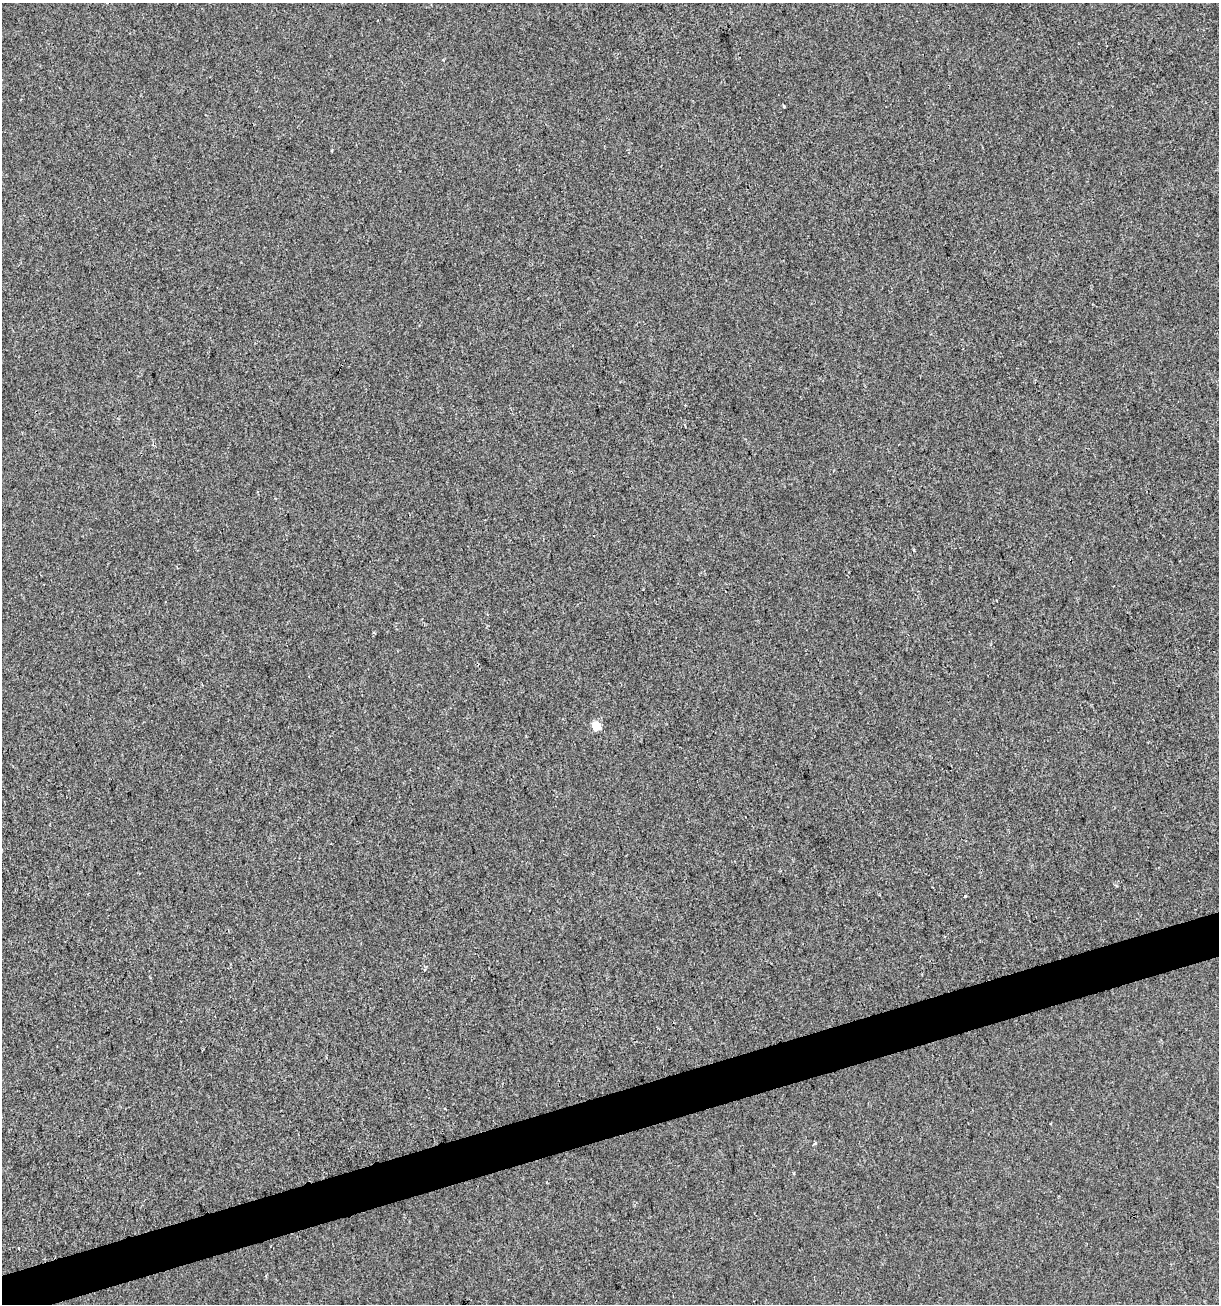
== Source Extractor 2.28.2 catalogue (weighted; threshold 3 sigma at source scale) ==
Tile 7 of 4 x 4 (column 3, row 2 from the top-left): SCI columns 2535-3751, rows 2607-3908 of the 5017 x 5211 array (HDU 1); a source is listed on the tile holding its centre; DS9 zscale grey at full resolution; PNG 1221 x 1306 px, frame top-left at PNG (2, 3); no overlay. Shown black and unused: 3% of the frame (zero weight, under 2 of 3 exposures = <1% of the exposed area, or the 3 px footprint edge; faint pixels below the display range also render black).
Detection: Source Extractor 2.28.2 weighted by HDU 2 'WHT'; one run over the whole footprint, this tile lists its part. Background -6.11e-04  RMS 0.0042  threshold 0.0187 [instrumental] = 3 sigma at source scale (4.5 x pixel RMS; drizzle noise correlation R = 1.50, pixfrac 1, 0.0396/0.0396 arcsec/px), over >= 5 px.
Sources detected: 7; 1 cosmic-ray / hot-pixel residue — not listed; the other 6 listed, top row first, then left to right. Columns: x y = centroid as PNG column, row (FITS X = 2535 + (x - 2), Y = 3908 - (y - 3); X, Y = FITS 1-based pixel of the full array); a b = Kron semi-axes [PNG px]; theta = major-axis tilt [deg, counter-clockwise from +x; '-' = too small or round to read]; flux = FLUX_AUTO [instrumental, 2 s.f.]
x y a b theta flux
784 106 3 2 - 0.39
332 150 4 2 - 0.37
913 550 3 3 - 1
596 725 5 5 - 16
965 896 3 3 - 2.1
445 1108 2 2 - 0.36